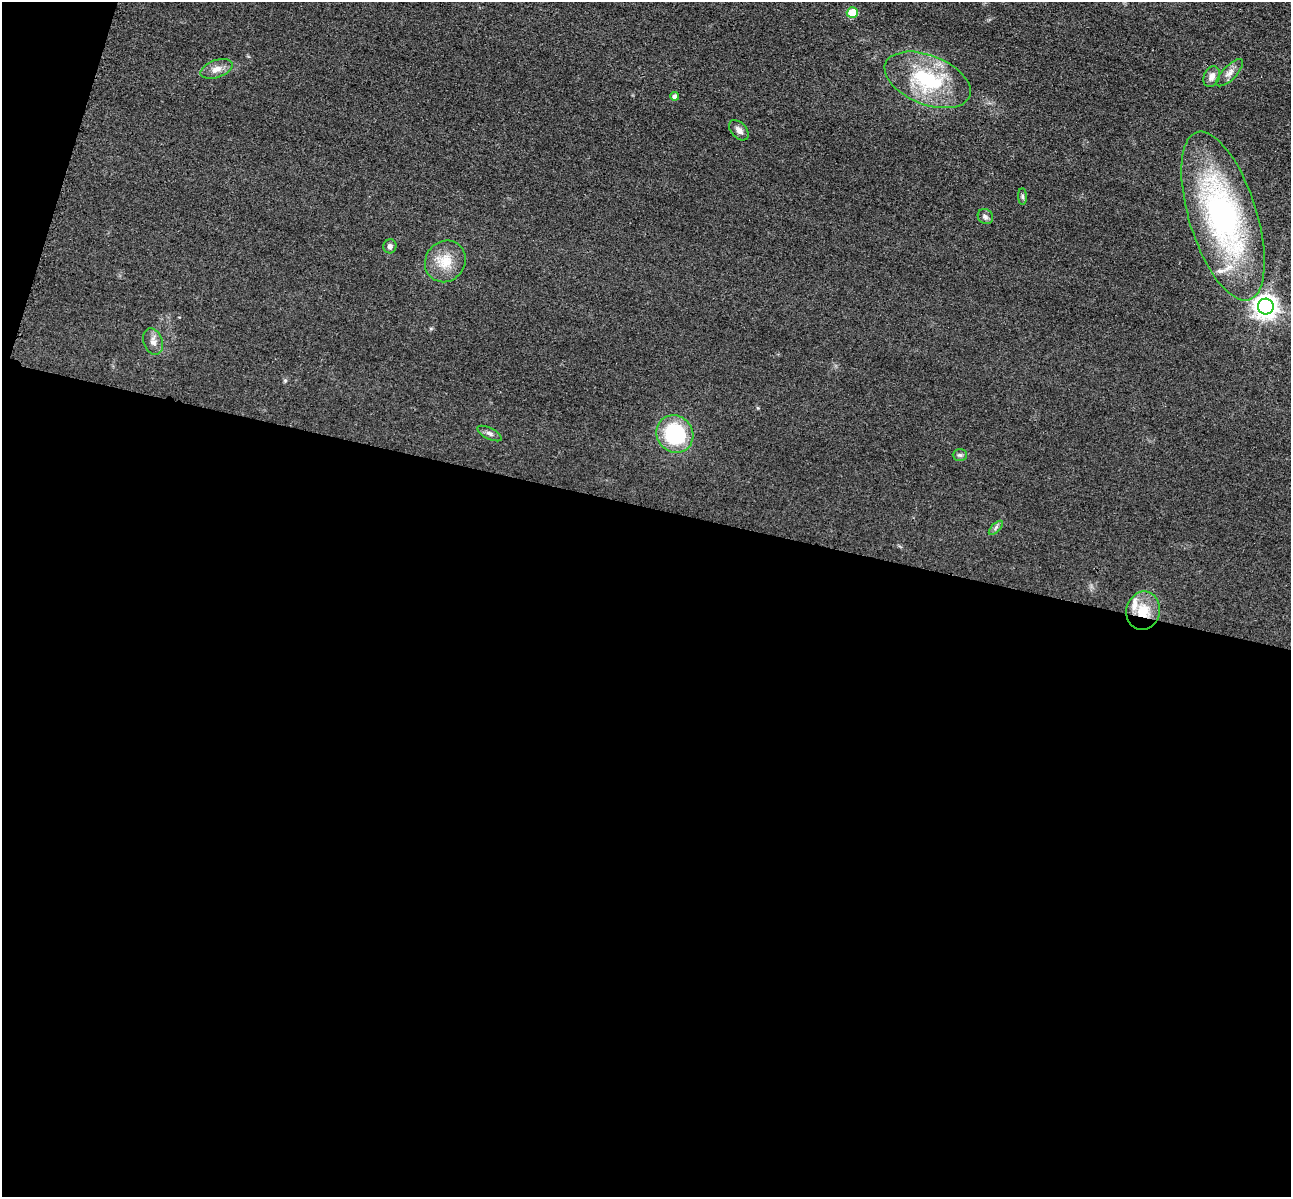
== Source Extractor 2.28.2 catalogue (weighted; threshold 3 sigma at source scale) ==
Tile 13 of 4 x 4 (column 1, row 4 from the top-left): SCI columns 173-1461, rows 396-1590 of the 5350 x 5365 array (HDU 1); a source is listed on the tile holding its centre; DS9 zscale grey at full resolution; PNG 1293 x 1199 px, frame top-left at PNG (2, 2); each listed source drawn as its Kron ellipse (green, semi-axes under 4 px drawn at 4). Shown black and unused: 59% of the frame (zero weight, under 3 of 4 exposures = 9% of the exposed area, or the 3 px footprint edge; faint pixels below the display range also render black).
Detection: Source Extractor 2.28.2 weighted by HDU 2 'WHT'; one run over the whole footprint, this tile lists its part. Background 0.0485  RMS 0.0084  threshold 0.0377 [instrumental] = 3 sigma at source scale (4.5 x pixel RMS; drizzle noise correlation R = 1.50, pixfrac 1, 0.05/0.05 arcsec/px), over >= 5 px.
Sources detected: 21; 2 inside a brighter listed object's ellipse — not listed separately; the other 19 listed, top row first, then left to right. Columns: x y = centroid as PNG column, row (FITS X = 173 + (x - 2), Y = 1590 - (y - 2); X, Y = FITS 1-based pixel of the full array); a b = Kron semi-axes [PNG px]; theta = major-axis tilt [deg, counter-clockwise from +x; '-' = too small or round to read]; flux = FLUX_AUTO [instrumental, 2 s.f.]
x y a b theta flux
852 13 5 5 - 24
216 69 17 8 19 6.3
1230 73 18 7 45 4.9
1212 77 11 7 67 4.9
928 80 45 24 -22 63
675 96 4 4 - 2.9
739 130 12 7 -47 4
1022 196 8 4 -89 1.3
1223 216 88 34 -72 220
985 217 8 7 - 2.4
390 246 7 6 - 2.4
445 261 21 19 50 18
1266 306 8 8 - 600
153 342 14 9 -71 5.2
490 433 13 5 -27 2.7
675 434 19 18 - 60
960 455 7 6 - 1.7
996 528 9 3 45 1.5
1143 611 19 16 80 18
Overlapping masked pixels (flux is a lower limit): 1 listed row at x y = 1143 611